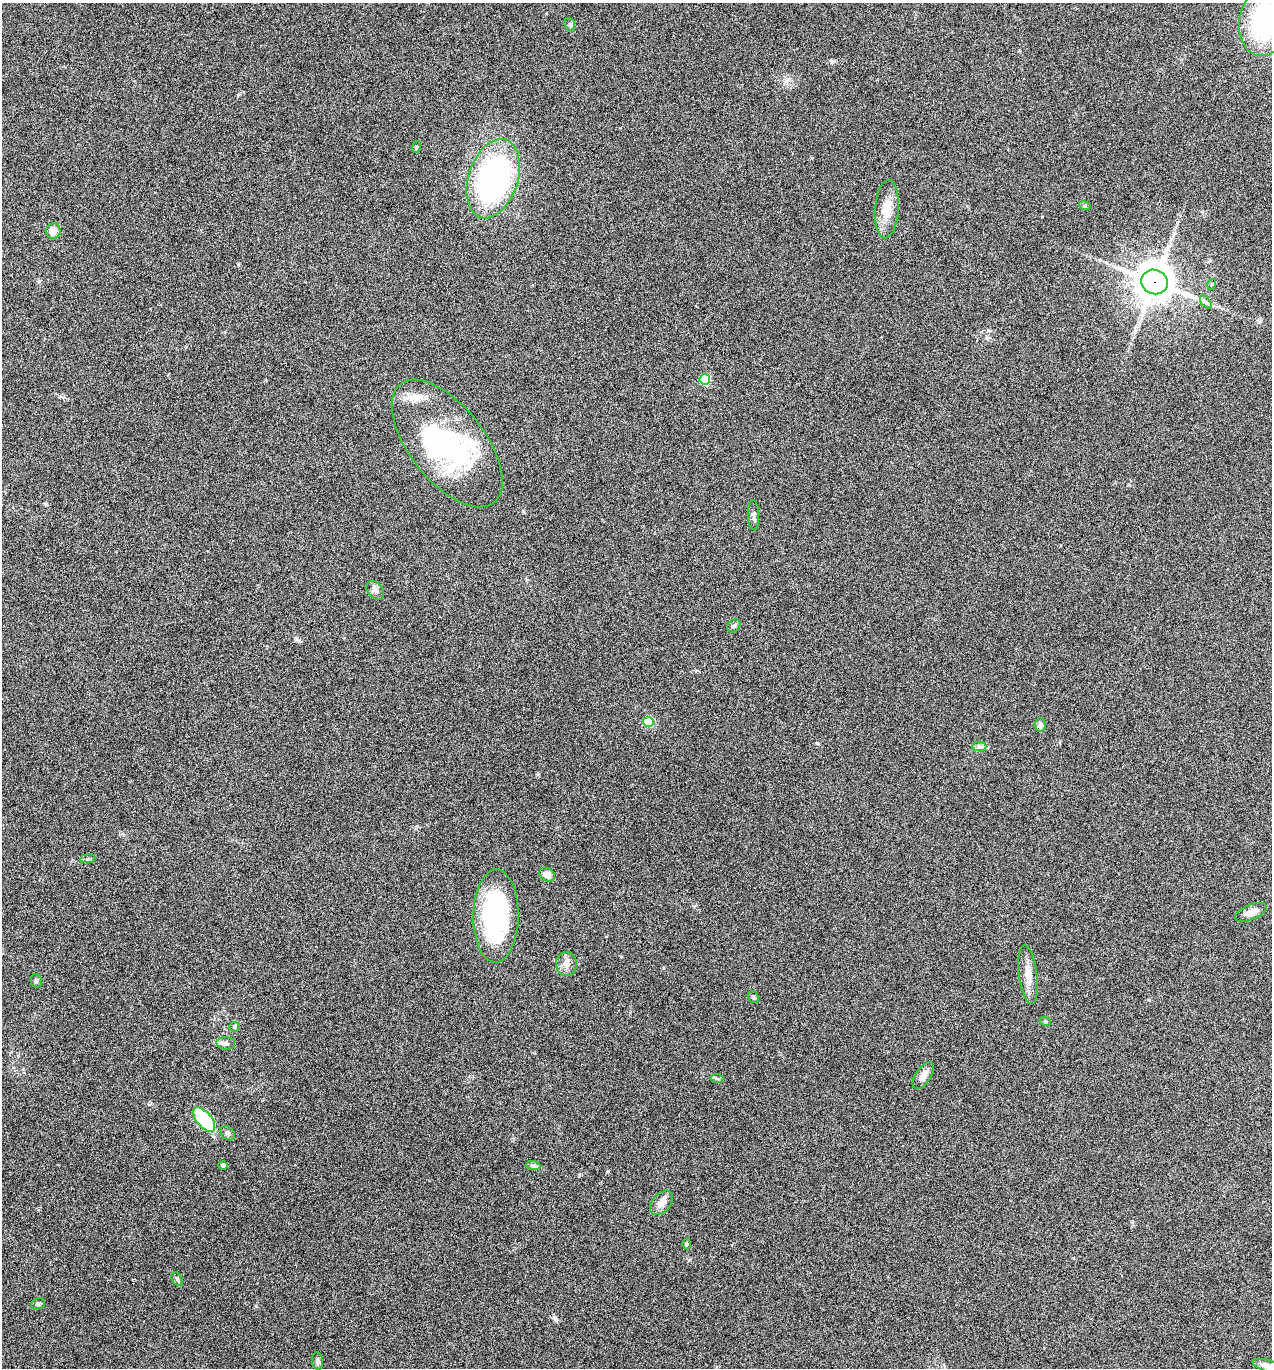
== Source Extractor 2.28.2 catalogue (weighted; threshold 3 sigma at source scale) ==
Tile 11 of 4 x 4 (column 3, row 3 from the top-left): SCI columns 2810-4079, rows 1370-2735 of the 5488 x 5474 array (HDU 1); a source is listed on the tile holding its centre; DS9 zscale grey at full resolution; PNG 1274 x 1370 px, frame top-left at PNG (2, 3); each listed source drawn as its Kron ellipse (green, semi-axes under 4 px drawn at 4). Shown black and unused: <1% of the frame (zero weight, under 5 of 9 exposures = <1% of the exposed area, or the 3 px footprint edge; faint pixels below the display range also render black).
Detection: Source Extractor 2.28.2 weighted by HDU 2 'WHT'; one run over the whole footprint, this tile lists its part. Background 0.171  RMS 0.0059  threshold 0.024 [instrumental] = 3 sigma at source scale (4.09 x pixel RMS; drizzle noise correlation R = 1.36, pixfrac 0.8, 0.05/0.05 arcsec/px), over >= 5 px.
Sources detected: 44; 2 inside a brighter object's white glare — neither listed nor drawn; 1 inside a brighter listed object's ellipse — not listed separately; the other 41 listed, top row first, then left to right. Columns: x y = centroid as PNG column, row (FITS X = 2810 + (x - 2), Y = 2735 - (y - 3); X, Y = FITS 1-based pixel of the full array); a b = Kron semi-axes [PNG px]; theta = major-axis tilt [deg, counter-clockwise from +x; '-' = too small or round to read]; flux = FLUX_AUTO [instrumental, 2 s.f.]
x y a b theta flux
1265 22 35 25 82 71
570 24 7 5 -69 0.88
416 147 6 3 71 0.6
493 179 41 24 72 140
1085 206 6 4 -17 0.68
887 209 29 12 86 9.9
53 231 7 7 - 5.4
1154 282 13 12 - 1300
1212 284 5 3 - 0.52
1206 302 8 4 -53 1.2
705 379 5 5 - 30
447 443 76 37 -52 82
753 515 15 5 -88 1.8
375 590 10 7 -49 2.2
734 626 7 5 45 1.1
648 722 5 5 - 23
1040 725 7 5 77 2.1
979 747 7 4 0 1.3
88 859 7 4 8 0.96
547 875 8 6 -31 4.4
1251 912 17 7 23 4.5
496 916 46 22 89 83
566 964 12 10 -83 3.7
1028 975 29 9 -83 6.9
36 981 7 5 -75 1.4
754 997 6 5 - 1.2
1045 1021 6 3 -18 0.59
234 1027 5 5 - 0.79
226 1043 9 6 -2 1.5
923 1076 15 8 55 3.6
717 1079 6 4 -4 0.86
204 1119 15 7 -51 37
228 1133 8 6 -40 1.3
223 1165 4 4 - 1.4
533 1166 7 4 -1 1.1
661 1203 14 9 50 4.2
687 1244 5 3 - 0.61
177 1279 7 5 -59 1
38 1304 7 5 21 1.2
317 1361 9 5 -85 1.8
1268 1366 16 6 -18 3.9
Overlapping masked pixels (flux is a lower limit): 1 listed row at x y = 1154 282
Isophote crosses this tile's border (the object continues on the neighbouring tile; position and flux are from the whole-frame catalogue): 2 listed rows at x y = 1265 22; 1268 1366
Unlisted compact peaks at least as high as the median listed source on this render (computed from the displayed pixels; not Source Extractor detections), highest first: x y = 555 1318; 817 743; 608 1171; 832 62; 39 281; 46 505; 238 264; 579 1175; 296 639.